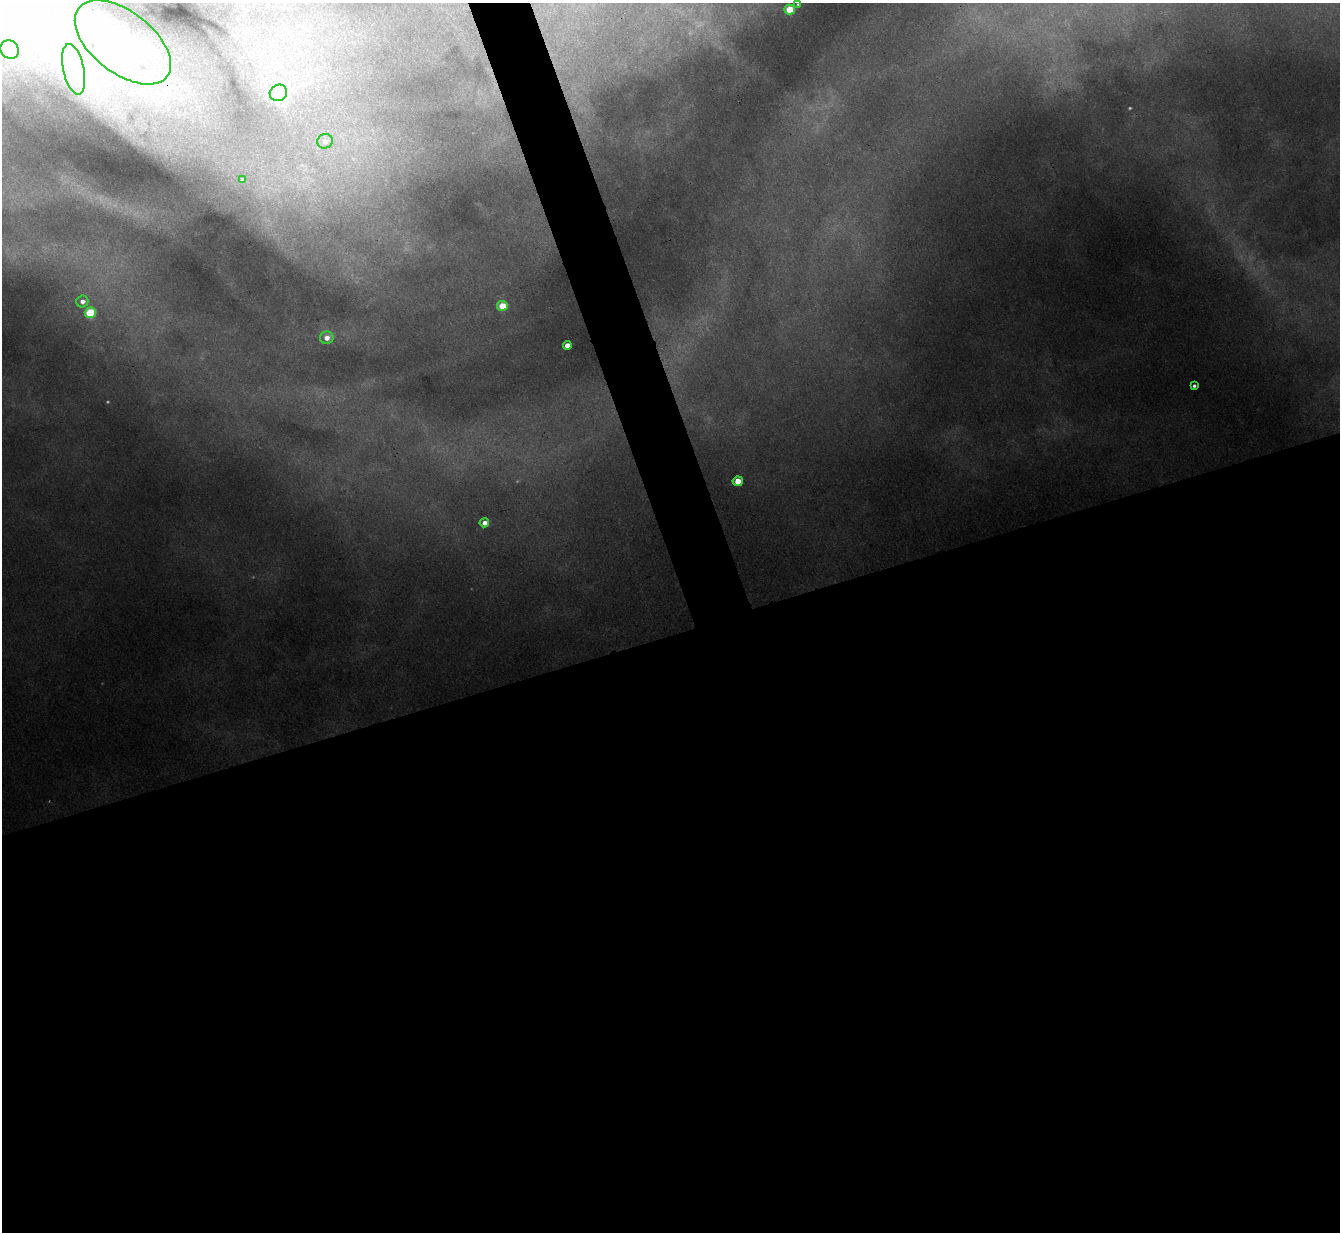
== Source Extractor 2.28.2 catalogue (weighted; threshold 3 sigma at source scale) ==
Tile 15 of 4 x 4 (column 3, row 4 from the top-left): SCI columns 2680-4017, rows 147-1376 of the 5356 x 5341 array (HDU 1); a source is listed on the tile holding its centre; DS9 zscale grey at full resolution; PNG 1342 x 1234 px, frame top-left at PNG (2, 3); each listed source drawn as its Kron ellipse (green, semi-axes under 4 px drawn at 4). Shown black and unused: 51% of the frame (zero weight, under 3 of 4 exposures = <1% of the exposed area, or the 3 px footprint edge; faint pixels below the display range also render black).
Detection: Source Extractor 2.28.2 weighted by HDU 2 'WHT'; one run over the whole footprint, this tile lists its part. Background 0.103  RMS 0.0075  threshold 0.0338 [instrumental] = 3 sigma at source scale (4.5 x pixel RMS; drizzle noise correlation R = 1.50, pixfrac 1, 0.05/0.05 arcsec/px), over >= 5 px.
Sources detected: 21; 4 too faint to see at this stretch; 1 inside a brighter object's white glare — neither listed nor drawn; the other 16 listed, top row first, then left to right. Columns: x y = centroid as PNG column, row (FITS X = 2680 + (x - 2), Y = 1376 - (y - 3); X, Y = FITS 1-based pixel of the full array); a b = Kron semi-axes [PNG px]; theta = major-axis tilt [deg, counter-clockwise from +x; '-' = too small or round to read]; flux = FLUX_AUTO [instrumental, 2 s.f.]
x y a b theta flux
798 4 3 2 - 0.73
790 9 5 5 - 27
123 42 56 30 -38 75
10 50 9 8 - 5.9
74 69 26 10 -77 22
278 93 9 8 - 270
325 141 8 7 - 5.3
242 180 3 3 - 1.3
82 301 6 6 - 4.5
502 306 5 5 - 22
90 313 5 5 - 45
327 338 7 6 - 7.8
567 345 4 4 - 7.3
1194 386 4 3 - 1.9
738 481 5 5 - 13
484 523 5 4 - 5.9